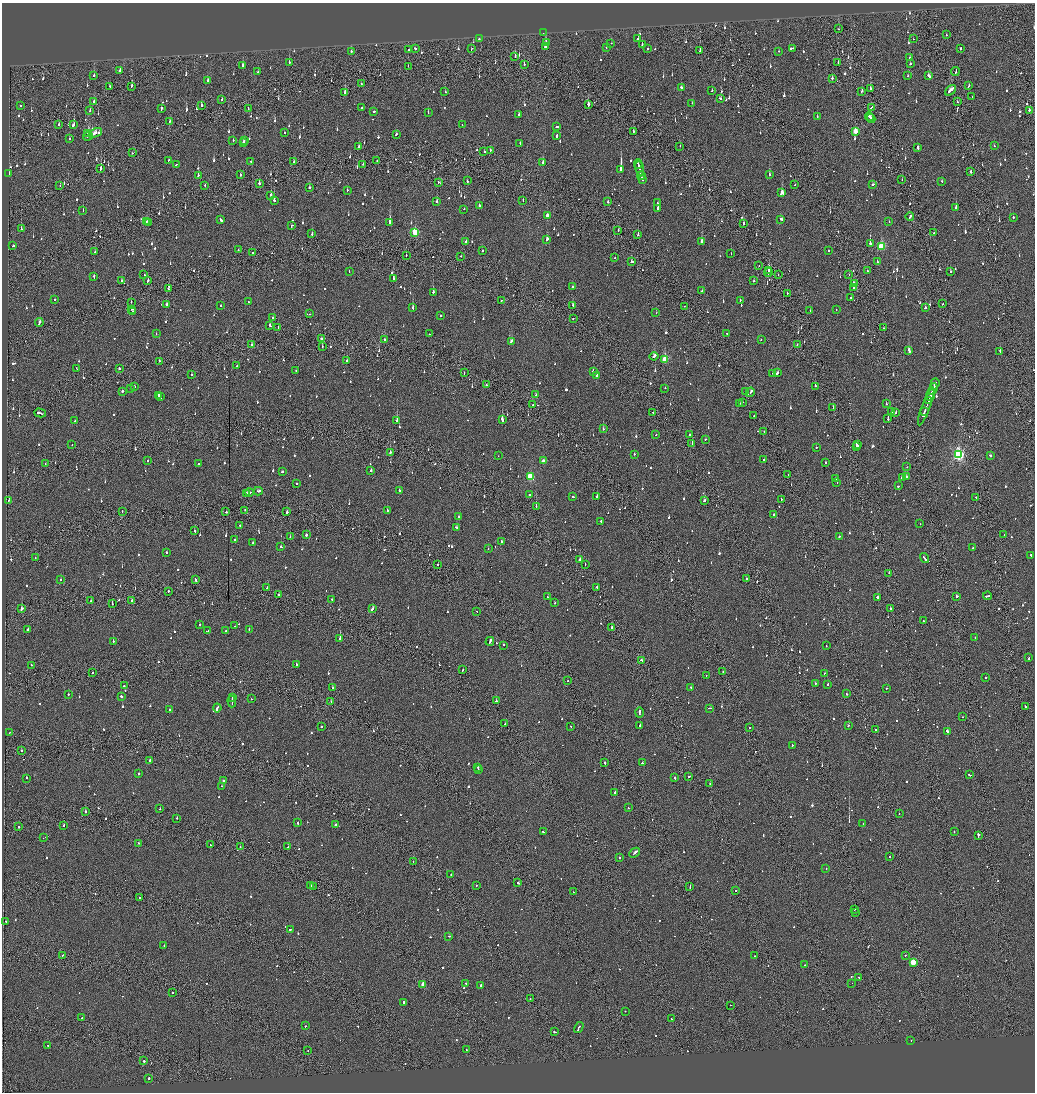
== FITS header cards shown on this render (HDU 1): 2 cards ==
NAXIS1  =                 2065
NAXIS2  =                 2180

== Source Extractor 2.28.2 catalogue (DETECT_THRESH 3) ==
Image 2065 x 2180 px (HDU 1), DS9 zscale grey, zoomed out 1/2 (1 PNG px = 2 x 2 image px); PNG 1037 x 1094 px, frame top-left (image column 1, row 2179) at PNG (2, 3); each listed source drawn as its Kron ellipse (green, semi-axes under 4 px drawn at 4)
Background -0.151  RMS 0.1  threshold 0.314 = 3 sigma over >= 5 px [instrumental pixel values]
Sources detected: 1351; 74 cannot appear on this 1/2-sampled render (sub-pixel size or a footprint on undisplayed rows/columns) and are neither listed nor drawn; of the other 1277, the 500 brightest by FLUX_AUTO listed and drawn (777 fainter detections omitted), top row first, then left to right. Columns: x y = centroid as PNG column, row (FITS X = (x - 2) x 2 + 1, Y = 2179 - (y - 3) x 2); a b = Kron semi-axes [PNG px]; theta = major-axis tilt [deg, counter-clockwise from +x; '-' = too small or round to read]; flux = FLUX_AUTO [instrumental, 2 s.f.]
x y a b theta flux
839 29 2 1 - 280
543 33 2 1 - 94
946 35 2 2 - 170
479 39 2 2 - 170
638 39 2 2 - 4100
913 39 2 1 - 390
546 42 3 2 - 170
611 43 2 1 - 92
642 44 2 2 - 120
545 47 2 2 - 230
606 47 2 2 - 110
415 48 2 2 - 350
472 48 2 1 - 160
648 48 2 2 - 110
793 48 2 2 - 180
960 48 2 2 - 140
409 50 2 2 - 120
351 51 2 2 - 180
700 51 2 2 - 250
778 51 2 2 - 91
515 56 3 2 - 370
910 57 2 2 - 160
289 62 2 2 - 210
838 63 3 1 - 190
524 64 2 1 - 120
910 64 2 2 - 140
243 65 2 2 - 400
408 66 2 2 - 85
120 70 2 2 - 91
955 71 4 1 - 200
258 72 2 2 - 87
94 75 2 2 - 160
928 75 4 2 - 260
908 76 2 2 - 87
832 78 2 2 - 100
208 80 3 2 - 100
361 83 2 1 - 84
109 86 2 2 - 120
131 86 3 2 - 88
968 86 3 2 - 130
682 88 4 2 - 280
870 88 3 2 - 130
951 90 6 2 41 370
445 91 2 2 - 420
712 91 2 2 - 90
862 91 2 2 - 190
345 93 3 2 - 780
972 97 2 1 - 87
222 99 2 2 - 100
720 99 3 2 - 180
94 101 3 2 - 130
957 102 2 2 - 96
692 103 2 2 - 110
588 104 3 2 - 260
201 105 3 2 - 180
20 106 2 2 - 96
871 107 4 1 - 190
248 108 2 2 - 130
362 108 2 2 - 120
161 109 3 2 - 290
90 110 2 2 - 98
1029 110 2 2 - 100
374 111 2 2 - 130
428 113 2 2 - 120
519 114 2 2 - 87
869 116 4 2 - 360
817 117 2 2 - 83
871 119 4 2 - 270
170 121 3 2 - 94
59 125 2 2 - 83
73 125 3 2 - 270
462 125 2 1 - 95
557 127 3 2 - 130
855 131 3 2 - 360
633 132 4 1 - 180
88 133 4 2 - 200
95 133 7 2 24 440
284 133 2 2 - 170
396 134 2 2 - 98
557 135 3 2 - 340
88 136 5 1 - 570
69 139 2 2 - 100
233 140 2 2 - 89
244 140 2 2 - 150
244 142 2 2 - 210
520 143 2 2 - 89
680 146 2 1 - 130
994 146 2 2 - 96
359 147 3 2 - 100
918 147 3 2 - 170
490 150 2 2 - 140
484 151 2 2 - 170
132 153 2 1 - 91
169 160 2 2 - 88
377 160 2 1 - 190
251 161 2 2 - 89
294 162 3 2 - 300
543 163 2 2 - 200
363 164 2 1 - 85
638 164 4 2 - 270
176 165 2 1 - 120
100 168 3 1 - 1700
621 169 3 2 - 6100
640 169 7 2 -76 600
971 172 2 2 - 180
9 174 3 1 - 220
198 175 3 2 - 270
241 175 2 2 - 120
769 175 3 2 - 490
641 176 4 2 - 320
642 179 3 2 - 270
902 179 2 1 - 95
467 181 2 2 - 250
942 181 2 2 - 100
439 182 3 2 - 110
259 183 3 2 - 120
873 184 3 2 - 120
205 185 3 2 - 110
795 185 2 1 - 89
60 186 2 1 - 87
309 188 3 2 - 95
347 190 2 2 - 150
782 193 3 3 - 720
271 195 2 2 - 200
274 200 3 2 - 100
523 200 2 2 - 93
436 202 2 2 - 510
608 202 2 2 - 280
657 203 2 2 - 110
479 205 3 2 - 130
956 208 3 2 - 440
464 209 2 2 - 89
658 209 3 2 - 600
83 211 2 2 - 270
547 215 3 2 - 97
910 217 4 1 - 300
1013 217 2 2 - 190
221 219 4 2 - 210
781 219 3 2 - 160
146 221 2 1 - 480
889 221 2 2 - 150
390 222 3 2 - 1400
148 223 2 2 - 390
744 223 2 1 - 800
292 226 3 2 - 130
21 229 2 2 - 110
618 231 2 2 - 100
415 232 3 3 - 870
934 233 2 2 - 290
312 234 2 2 - 330
638 235 2 2 - 560
547 239 3 2 - 330
466 241 3 2 - 130
701 241 2 2 - 260
870 243 2 2 - 2100
13 246 2 2 - 400
881 246 3 3 - 1100
238 250 2 2 - 88
482 250 2 2 - 150
828 251 2 2 - 120
95 252 2 1 - 100
252 252 2 2 - 160
731 254 2 2 - 87
406 255 2 1 - 89
461 256 2 1 - 270
615 258 2 2 - 90
632 262 2 2 - 180
877 262 2 2 - 92
759 266 2 1 - 100
769 270 2 2 - 790
349 271 2 2 - 84
867 271 2 2 - 180
950 272 3 2 - 140
768 273 4 1 - 1100
778 274 2 1 - 120
144 275 2 2 - 86
849 275 2 1 - 130
94 277 3 2 - 170
393 279 3 2 - 800
122 281 2 2 - 110
148 281 3 2 - 150
754 281 2 2 - 110
854 284 4 2 - 350
573 287 2 2 - 110
854 288 2 2 - 150
168 289 2 2 - 150
702 291 2 2 - 170
433 292 2 2 - 490
787 293 2 2 - 620
851 298 2 2 - 470
54 300 2 2 - 120
740 300 2 2 - 110
501 301 2 2 - 97
131 302 2 2 - 86
249 302 3 2 - 150
167 304 3 2 - 120
942 304 2 1 - 110
573 305 3 2 - 220
221 306 2 2 - 90
684 306 2 1 - 83
413 308 2 2 - 390
925 308 2 2 - 88
131 309 2 2 - 420
836 310 2 2 - 100
132 311 2 2 - 130
810 311 2 2 - 110
656 313 2 1 - 120
310 314 2 1 - 94
441 316 2 1 - 170
273 318 2 2 - 120
573 319 2 1 - 240
39 322 4 2 - 220
270 325 3 2 - 130
278 328 2 2 - 92
883 328 2 2 - 88
727 333 2 1 - 110
156 334 2 2 - 130
429 334 2 2 - 250
321 338 2 2 - 670
385 340 2 2 - 220
761 340 2 2 - 96
511 341 4 2 - 400
797 344 2 2 - 130
252 345 2 1 - 1100
322 347 2 1 - 110
909 351 4 2 - 320
1000 351 3 2 - 220
654 356 4 2 - 450
665 359 3 3 - 770
159 361 2 2 - 110
347 361 3 2 - 110
236 366 2 2 - 87
119 368 2 2 - 220
76 369 2 2 - 96
296 370 2 2 - 140
593 372 2 2 - 210
464 373 2 1 - 84
773 373 2 1 - 89
777 373 3 2 - 220
192 375 2 2 - 120
597 375 2 2 - 150
935 384 6 2 69 370
487 385 2 1 - 96
815 386 2 2 - 200
134 387 2 2 - 95
131 388 2 2 - 89
665 388 2 2 - 140
933 389 6 2 68 530
122 391 2 2 - 560
746 392 2 1 - 90
750 392 5 1 - 680
159 395 2 2 - 360
536 395 3 1 - 130
931 395 6 2 69 600
160 397 2 2 - 230
928 401 3 2 - 250
742 402 2 2 - 460
740 403 2 2 - 170
886 404 2 2 - 88
533 405 2 2 - 290
926 406 20 2 69 1200
833 408 2 1 - 170
892 411 2 1 - 120
653 412 2 1 - 390
924 412 4 2 - 170
40 413 6 2 -15 480
896 413 2 2 - 98
754 416 2 1 - 93
888 419 2 2 - 420
502 420 4 2 - 800
75 421 2 2 - 110
397 421 2 2 - 1200
603 429 2 2 - 150
764 431 2 1 - 490
690 434 2 1 - 140
656 435 2 1 - 90
705 439 2 2 - 130
692 443 2 2 - 170
857 444 3 1 - 240
72 445 2 2 - 97
856 446 2 2 - 230
816 447 2 2 - 110
390 452 2 2 - 430
634 454 2 2 - 220
958 455 4 3 - 3800
990 455 3 2 - 130
498 456 2 1 - 93
764 460 2 2 - 170
148 461 2 2 - 97
543 461 3 2 - 140
825 462 2 2 - 100
45 464 2 1 - 86
198 464 2 2 - 110
907 467 2 1 - 110
371 470 2 2 - 160
282 472 2 2 - 84
788 475 2 1 - 95
530 477 3 3 - 950
903 477 3 2 - 180
906 477 4 2 - 240
836 479 4 2 - 190
837 482 2 2 - 100
297 483 2 2 - 210
898 486 2 2 - 140
399 490 2 2 - 130
258 491 4 2 - 320
249 492 4 2 - 220
247 493 3 2 - 180
530 495 2 2 - 730
597 496 2 2 - 130
573 497 2 2 - 110
976 498 3 2 - 280
781 499 2 2 - 170
9 500 2 1 - 100
704 501 3 2 - 190
536 506 2 2 - 170
245 510 2 1 - 90
387 510 2 2 - 270
122 512 2 1 - 96
226 512 2 2 - 400
287 512 2 2 - 1300
773 515 3 2 - 170
458 516 2 2 - 140
601 521 3 2 - 380
920 524 2 2 - 110
240 525 2 2 - 100
456 527 3 2 - 130
195 531 2 2 - 440
1004 534 2 1 - 83
306 535 2 2 - 1100
290 537 2 2 - 100
839 537 2 2 - 130
235 539 2 2 - 180
501 541 2 2 - 210
253 543 2 2 - 210
281 547 2 2 - 90
973 548 2 2 - 120
488 549 2 2 - 140
166 553 2 2 - 95
1031 555 2 2 - 200
35 558 2 1 - 98
924 558 5 2 - 260
580 560 2 2 - 310
438 564 2 1 - 130
585 564 2 1 - 89
889 573 2 2 - 90
746 579 2 2 - 430
61 580 2 2 - 85
195 580 4 2 - 260
597 587 2 2 - 140
267 588 2 2 - 150
168 591 2 1 - 340
279 595 2 1 - 410
957 596 3 2 - 140
988 596 4 2 - 270
547 597 2 2 - 85
878 598 2 2 - 520
332 599 2 2 - 160
132 600 2 2 - 130
91 601 2 2 - 93
112 603 2 2 - 140
555 603 2 2 - 87
372 608 3 2 - 190
891 608 2 1 - 120
22 609 3 2 - 210
477 611 2 1 - 310
923 621 2 2 - 200
200 624 2 2 - 220
235 626 2 2 - 88
612 627 2 2 - 280
28 629 2 2 - 98
249 629 2 2 - 120
208 631 2 2 - 110
226 631 2 2 - 95
975 637 2 1 - 160
340 638 2 2 - 820
113 641 2 2 - 120
490 641 4 2 - 290
503 645 2 1 - 290
826 646 2 1 - 88
1029 658 2 2 - 150
642 660 4 2 - 860
31 665 2 2 - 97
296 665 2 2 - 210
463 670 2 2 - 160
723 672 3 1 - 120
92 673 2 2 - 88
825 673 2 1 - 110
706 675 2 2 - 320
985 678 2 2 - 91
568 681 2 1 - 110
815 683 2 2 - 110
828 684 2 2 - 130
124 686 2 2 - 150
691 687 2 2 - 93
332 688 2 2 - 120
887 688 2 1 - 150
68 694 2 2 - 340
846 694 2 2 - 230
121 696 2 2 - 630
232 698 3 2 - 180
251 699 2 2 - 84
496 701 2 2 - 310
232 702 6 1 -89 320
331 702 2 2 - 88
1025 706 2 2 - 200
217 708 4 2 - 270
710 708 3 2 - 150
169 709 2 2 - 150
639 712 5 2 - 1100
963 717 2 1 - 88
505 724 2 2 - 97
640 725 2 2 - 140
321 726 2 2 - 220
571 726 2 1 - 110
848 726 2 1 - 87
749 728 2 2 - 120
875 730 2 2 - 180
947 731 3 2 - 560
10 732 2 2 - 150
792 745 2 2 - 100
21 751 2 2 - 130
150 761 3 2 - 110
605 763 2 2 - 210
642 763 2 2 - 130
478 768 2 2 - 120
478 770 2 1 - 310
139 773 2 1 - 140
969 775 3 2 - 200
689 776 3 2 - 160
27 778 2 2 - 94
675 778 3 2 - 130
223 780 2 2 - 120
710 783 2 1 - 160
221 786 2 2 - 230
615 793 3 2 - 160
628 808 2 2 - 140
160 809 2 1 - 280
85 811 2 2 - 430
899 814 2 2 - 140
177 818 2 2 - 240
298 823 2 2 - 190
863 824 2 2 - 180
64 825 2 2 - 200
335 825 2 2 - 230
19 827 2 2 - 97
543 832 2 2 - 120
954 832 2 2 - 85
978 835 3 2 - 510
43 838 2 1 - 110
138 843 2 2 - 130
210 845 2 2 - 110
240 846 2 1 - 89
288 847 2 1 - 180
634 853 6 2 45 370
890 857 2 2 - 260
619 858 2 2 - 130
413 862 2 1 - 110
826 868 2 2 - 130
451 875 2 2 - 120
518 883 2 2 - 210
476 885 2 2 - 96
311 886 2 2 - 190
690 886 3 1 - 160
313 887 2 2 - 130
736 890 2 2 - 87
573 892 2 2 - 310
140 898 2 2 - 100
855 909 2 1 - 540
855 912 2 1 - 86
6 922 4 2 - 260
290 929 2 2 - 170
449 936 3 2 - 160
164 945 2 2 - 240
63 955 2 1 - 160
905 955 2 2 - 110
754 956 2 2 - 160
913 962 3 3 - 630
804 965 2 1 - 240
859 977 2 2 - 130
466 983 2 2 - 130
852 983 2 1 - 180
423 984 3 2 - 270
481 985 2 2 - 550
172 992 2 2 - 140
530 999 2 1 - 170
403 1002 3 2 - 530
731 1005 2 1 - 91
625 1011 2 2 - 120
82 1018 2 2 - 250
672 1019 3 2 - 180
305 1026 2 2 - 110
579 1027 6 2 61 660
555 1032 3 2 - 190
911 1040 2 2 - 150
47 1045 2 2 - 740
466 1049 2 2 - 100
308 1051 2 1 - 130
144 1061 2 2 - 240
149 1078 2 2 - 240
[777 fainter detections neither listed nor drawn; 74 sub-pixel or undisplayed-footprint detections neither listed nor drawn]